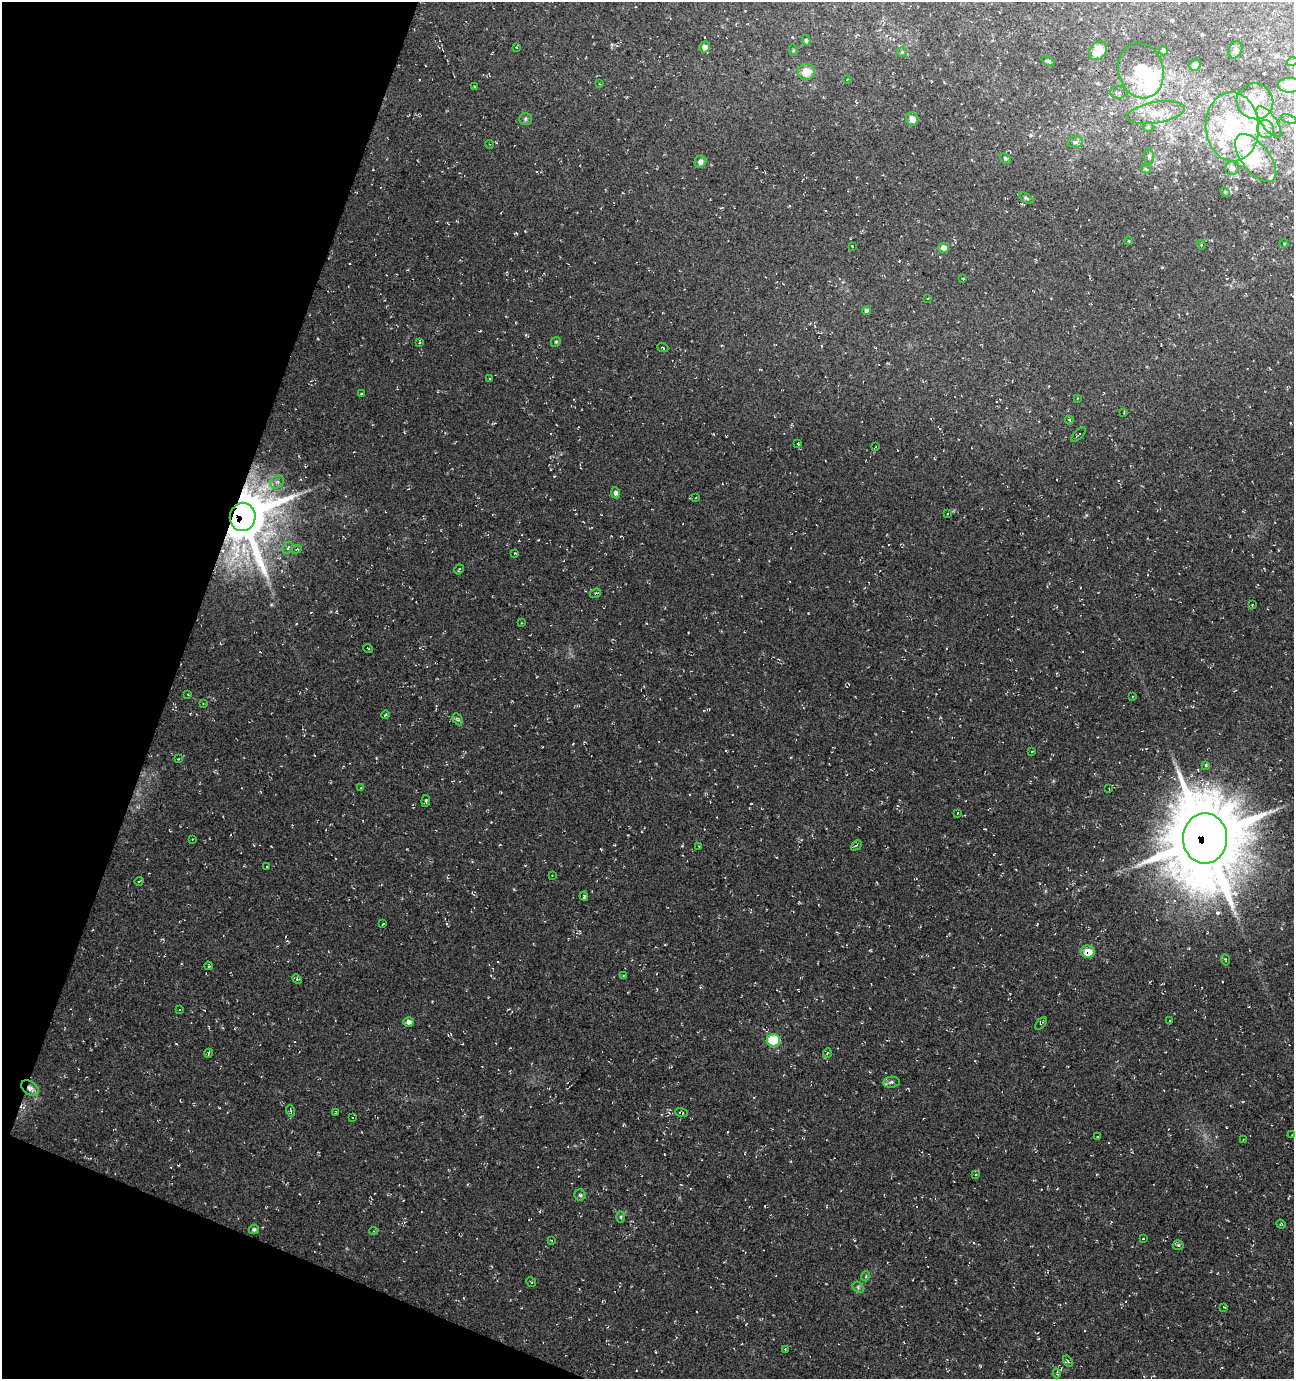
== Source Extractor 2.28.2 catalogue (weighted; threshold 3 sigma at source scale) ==
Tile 9 of 4 x 4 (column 1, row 3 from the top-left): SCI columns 215-1506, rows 1388-2764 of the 5661 x 5522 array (HDU 1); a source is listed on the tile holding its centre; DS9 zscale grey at full resolution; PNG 1296 x 1381 px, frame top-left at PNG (2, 2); each listed source drawn as its Kron ellipse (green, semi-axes under 4 px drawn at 4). Shown black and unused: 18% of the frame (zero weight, under 3 of 4 exposures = <1% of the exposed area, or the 3 px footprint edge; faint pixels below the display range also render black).
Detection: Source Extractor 2.28.2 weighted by HDU 2 'WHT'; one run over the whole footprint, this tile lists its part. Background 0.0177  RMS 0.0061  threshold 0.0274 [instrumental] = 3 sigma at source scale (4.5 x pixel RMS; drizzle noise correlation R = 1.50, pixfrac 1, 0.0396/0.0396 arcsec/px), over >= 5 px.
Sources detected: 146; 1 too faint to see at this stretch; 5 inside a brighter object's white glare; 5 cosmic-ray / hot-pixel residue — neither listed nor drawn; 8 inside a brighter listed object's ellipse — not listed separately; the other 127 listed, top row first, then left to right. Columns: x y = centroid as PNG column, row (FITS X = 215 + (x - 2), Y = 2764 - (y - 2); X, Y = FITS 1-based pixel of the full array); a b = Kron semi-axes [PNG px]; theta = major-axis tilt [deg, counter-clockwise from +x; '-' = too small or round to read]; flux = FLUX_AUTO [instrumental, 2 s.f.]
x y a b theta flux
806 40 5 4 - 1
516 47 4 4 - 0.58
705 47 5 5 - 4.3
793 50 6 3 -73 0.62
1235 50 9 6 65 1.8
1098 51 10 7 51 8.6
1163 51 4 4 - 1.7
902 52 5 5 - 0.72
1048 61 7 4 -27 1.1
1292 62 5 3 - 0.64
1195 65 6 5 - 1.9
1141 71 28 22 -76 29
806 72 8 8 - 8.2
847 79 3 2 - 0.42
600 84 3 2 - 0.43
1290 85 11 7 0 16
474 87 3 3 - 0.6
1119 92 9 6 1 1.9
1255 101 18 17 - 14
1156 113 29 10 9 12
525 119 6 6 - 1.4
912 119 7 6 - 5
1289 119 8 4 -21 1.4
1269 122 18 7 -54 5.9
1148 127 5 5 - 1
1232 127 35 26 -87 53
1266 129 9 8 - 3.9
1075 142 8 5 10 1.8
490 144 4 3 - 0.52
1149 157 7 5 -87 1.2
1005 158 5 5 - 0.9
1256 158 28 14 -52 21
700 162 6 6 - 2.5
1232 168 7 7 - 2.7
1146 169 5 4 - 0.65
1225 192 5 4 - 0.68
1026 198 8 4 -35 1
1128 241 4 3 - 0.52
1284 243 4 3 - 0.51
1201 245 5 4 - 0.68
852 246 3 2 - 0.37
943 248 5 5 - 4.4
963 279 3 3 - 0.41
928 298 3 2 - 0.42
866 311 4 4 - 1.9
420 342 3 2 - 0.56
556 342 5 4 - 0.81
663 347 6 2 -22 0.48
490 379 3 2 - 0.43
361 394 3 3 - 0.58
1077 398 3 2 - 0.46
1124 412 4 2 - 0.43
1069 420 4 2 - 0.68
1078 434 9 2 45 0.56
798 444 3 2 - 0.53
876 447 4 4 - 0.71
277 482 7 5 43 1.9
615 493 5 4 - 1.7
696 497 3 2 - 0.39
948 514 3 2 - 0.49
243 517 14 13 - 3500
288 548 6 4 59 1.1
297 549 5 3 - 0.79
515 553 2 2 - 0.47
459 569 5 2 - 0.5
595 593 6 4 22 0.88
1252 605 3 2 - 0.37
522 623 4 3 - 0.45
368 648 5 3 - 0.51
188 695 3 2 - 0.38
1132 697 3 2 - 0.49
203 703 4 3 - 0.53
385 715 4 3 - 0.67
458 719 6 4 -59 0.99
1032 751 3 2 - 0.35
178 759 3 2 - 0.39
1206 765 4 3 - 0.68
361 788 3 3 - 0.58
1109 788 3 2 - 0.41
426 801 6 3 84 0.81
957 813 3 2 - 0.41
1205 838 25 22 88 6700
192 839 2 2 - 0.39
856 845 6 2 44 0.53
699 846 4 2 - 0.46
267 867 2 2 - 0.46
552 875 2 2 - 0.43
139 881 5 3 - 0.48
584 896 4 3 - 0.82
383 924 3 2 - 0.49
1088 952 7 6 - 10
1225 960 6 3 -70 0.61
209 966 4 3 - 0.71
623 976 3 3 - 0.58
297 979 5 4 - 0.79
179 1010 3 2 - 0.39
1169 1021 4 2 - 0.66
408 1022 5 4 - 2.7
1041 1023 7 3 47 0.97
773 1040 7 6 - 28
209 1053 4 3 - 0.94
827 1053 5 3 - 0.62
891 1082 8 5 9 1.5
30 1088 10 6 -36 2.7
291 1111 5 3 - 0.6
681 1112 6 3 -19 0.68
335 1113 3 2 - 0.48
353 1117 4 3 - 0.57
1292 1135 2 2 - 0.38
1097 1137 3 2 - 0.61
1243 1140 4 2 - 0.53
976 1174 4 2 - 0.49
580 1195 5 5 - 1.1
621 1217 6 4 -89 0.86
1281 1224 5 4 - 0.61
254 1230 5 4 - 1.2
373 1231 4 4 - 0.78
1143 1239 3 2 - 0.72
552 1240 3 2 - 0.46
1178 1245 5 5 - 0.83
866 1276 5 3 - 0.58
531 1282 5 3 - 0.56
858 1287 6 5 - 1
1224 1307 4 2 - 0.44
785 1349 3 3 - 0.69
1068 1361 6 4 -59 0.9
1057 1374 4 3 - 0.66
Overlapping masked pixels (flux is a lower limit): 6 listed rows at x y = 1141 71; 243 517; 1205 838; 1088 952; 30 1088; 681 1112
Isophote crosses this tile's border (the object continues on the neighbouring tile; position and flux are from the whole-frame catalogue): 1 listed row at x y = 1290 85
Unlisted compact peaks at least as high as the median listed source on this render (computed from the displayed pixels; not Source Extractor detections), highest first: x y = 682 846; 514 889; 985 829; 1086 515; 376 758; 176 1044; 271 604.